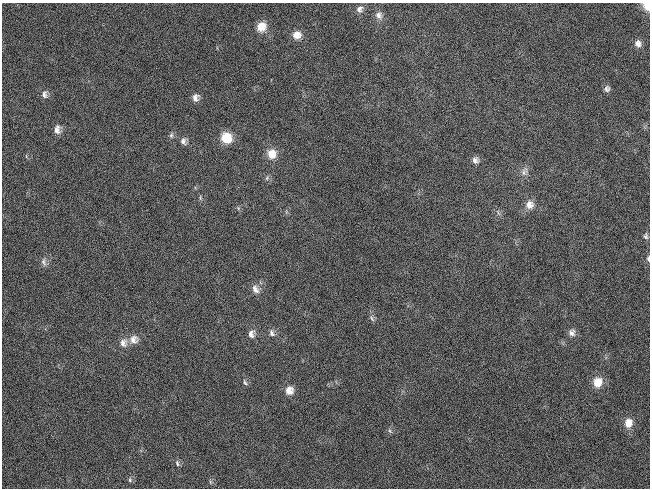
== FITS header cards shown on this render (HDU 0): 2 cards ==
NAXIS1  =                  648 / length of data axis 1
NAXIS2  =                  486 / length of data axis 2

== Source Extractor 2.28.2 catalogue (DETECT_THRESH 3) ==
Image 648 x 486 px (HDU 0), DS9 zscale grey, 1 PNG px = 1 image px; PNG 652 x 490 px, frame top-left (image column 1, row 486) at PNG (2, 3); no overlay
Background 119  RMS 26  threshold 78.9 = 3 sigma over >= 5 px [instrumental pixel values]
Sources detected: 36; all 36 listed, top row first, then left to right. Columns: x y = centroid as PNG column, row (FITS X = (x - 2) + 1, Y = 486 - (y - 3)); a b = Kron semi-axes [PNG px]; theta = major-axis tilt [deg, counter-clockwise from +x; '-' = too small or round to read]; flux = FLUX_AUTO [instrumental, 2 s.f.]
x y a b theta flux
647 5 8 6 74 22000
359 9 9 8 - 7800
379 15 11 10 - 10000
261 27 11 10 - 22000
296 35 10 9 - 16000
638 43 9 7 -55 8300
607 89 8 7 - 5600
44 94 10 7 -82 7400
195 98 9 8 - 9500
57 129 11 8 -88 11000
171 135 7 5 69 4100
226 138 10 10 - 43000
183 141 9 7 -76 7500
272 154 12 11 - 21000
475 160 9 8 - 7700
524 171 13 8 64 9100
200 198 7 4 -90 2400
529 205 11 10 - 15000
646 236 8 6 -86 4100
648 259 8 4 -88 3500
44 262 11 7 -77 7000
255 289 12 8 -58 10000
372 318 10 5 -50 4500
272 333 10 7 -59 6600
572 333 9 9 - 8300
251 334 10 8 79 9600
134 340 11 11 - 15000
123 343 11 10 - 13000
245 382 9 4 -58 3500
598 382 11 10 - 27000
289 390 10 9 - 16000
628 423 11 9 75 19000
390 431 6 4 -71 2800
177 463 8 5 -79 4200
130 480 7 5 -78 3000
210 482 6 4 -89 2500
At the frame edge (FLAGS 8, measured only in part): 2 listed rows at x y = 647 5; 648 259